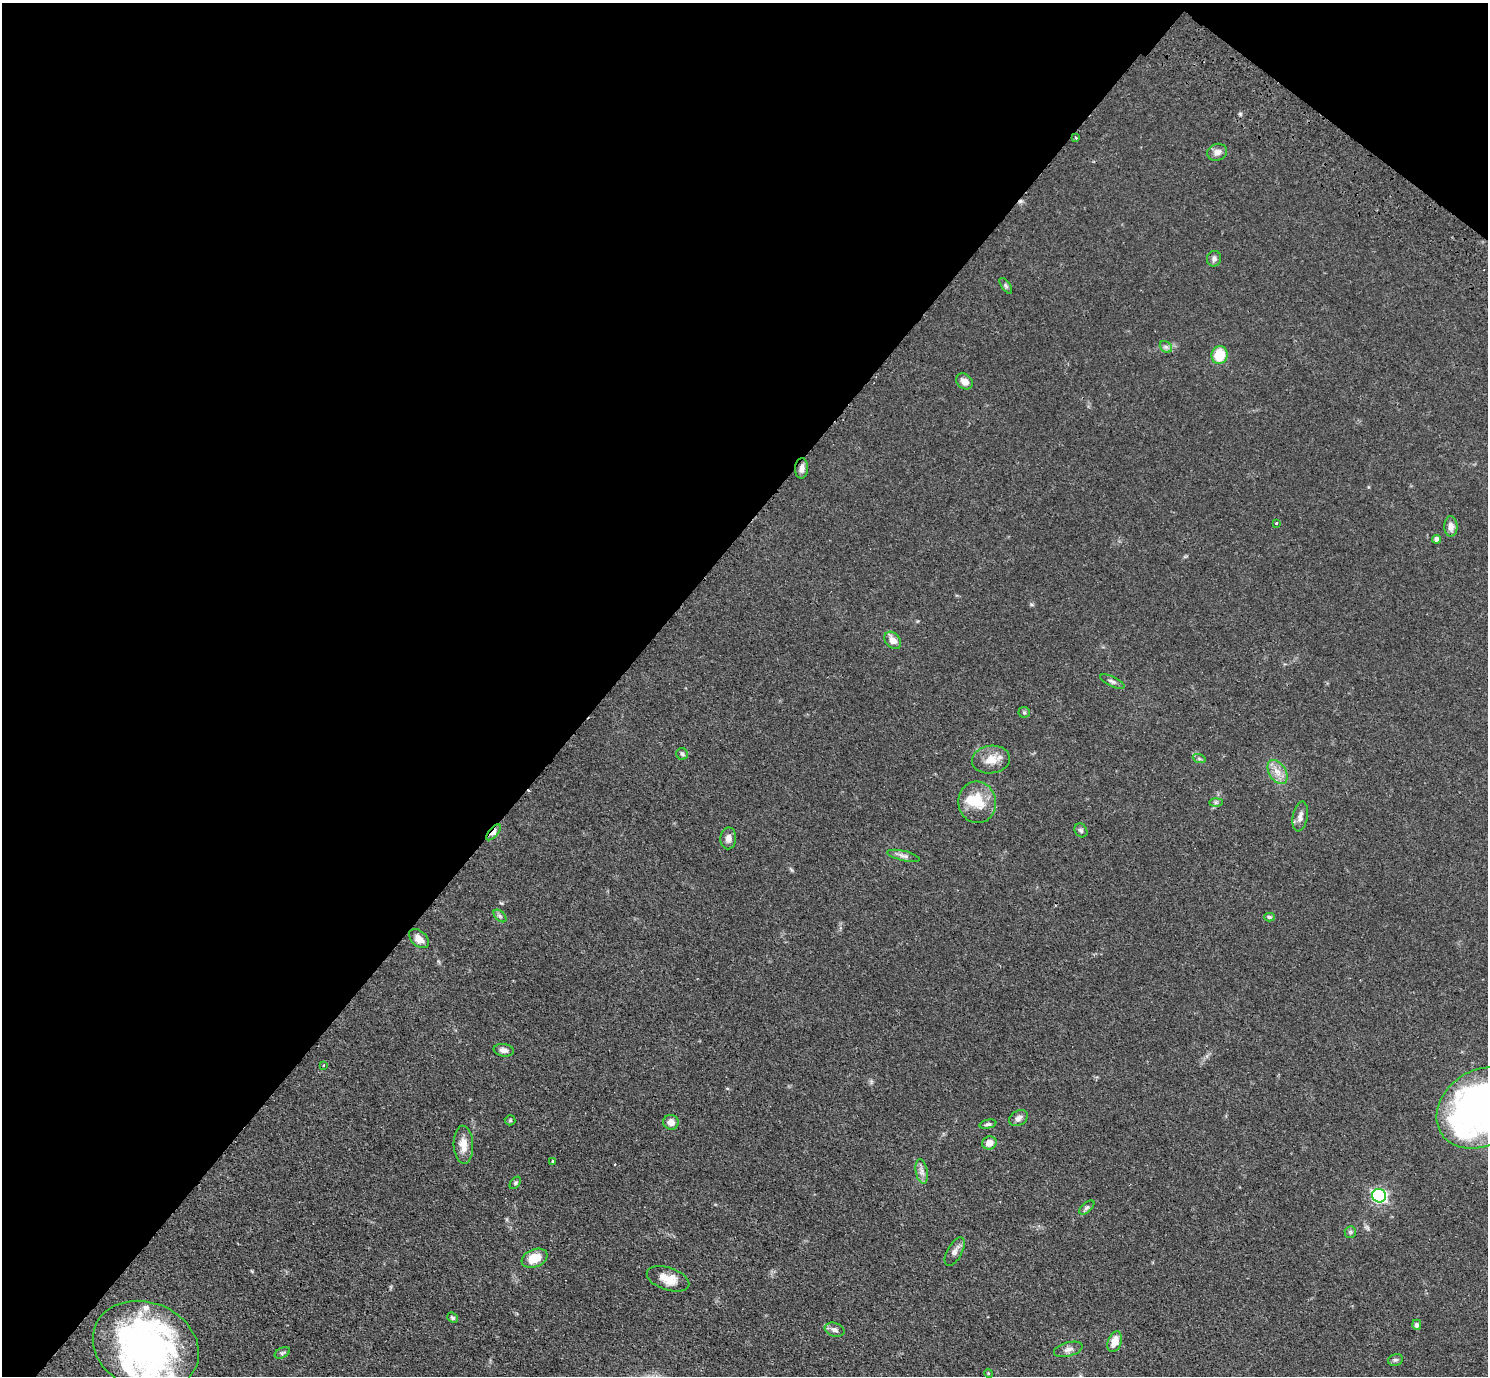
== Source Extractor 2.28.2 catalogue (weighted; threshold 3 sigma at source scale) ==
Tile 2 of 4 x 4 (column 2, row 1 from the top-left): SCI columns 1525-3010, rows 4466-5839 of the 6020 x 6043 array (HDU 1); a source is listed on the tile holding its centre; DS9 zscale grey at full resolution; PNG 1490 x 1378 px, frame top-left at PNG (2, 3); each listed source drawn as its Kron ellipse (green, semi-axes under 4 px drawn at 4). Shown black and unused: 43% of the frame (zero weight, under 3 of 4 exposures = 4% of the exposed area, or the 3 px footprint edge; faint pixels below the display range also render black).
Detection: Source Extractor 2.28.2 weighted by HDU 2 'WHT'; one run over the whole footprint, this tile lists its part. Background 0.059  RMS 0.0038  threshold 0.0173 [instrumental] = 3 sigma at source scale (4.5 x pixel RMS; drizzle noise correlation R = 1.50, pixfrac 1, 0.05/0.05 arcsec/px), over >= 5 px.
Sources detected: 62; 2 inside a brighter object's white glare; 3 cosmic-ray / hot-pixel residue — neither listed nor drawn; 2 inside a brighter listed object's ellipse — not listed separately; the other 55 listed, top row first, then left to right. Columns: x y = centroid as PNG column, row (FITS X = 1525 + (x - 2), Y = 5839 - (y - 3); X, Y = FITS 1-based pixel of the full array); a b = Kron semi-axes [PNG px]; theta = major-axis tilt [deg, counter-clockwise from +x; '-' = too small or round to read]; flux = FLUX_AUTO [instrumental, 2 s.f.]
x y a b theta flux
1075 138 3 3 - 0.49
1217 152 10 8 20 2.2
1214 259 8 7 - 1.2
1006 286 9 4 -55 0.78
1166 347 7 5 -44 0.92
1219 355 9 8 - 11
964 381 9 7 -41 2.9
802 468 10 6 87 1.9
1276 523 3 3 - 0.68
1451 526 10 6 -90 2.2
1437 539 4 4 - 1.5
893 640 10 7 -49 3.1
1112 681 13 5 -26 1.1
1024 712 5 5 - 0.6
682 754 6 5 - 0.74
1199 758 7 4 -20 0.64
991 760 19 14 8 5.6
1278 772 13 8 -58 3.5
977 802 21 19 -83 9.9
1216 802 7 4 1 0.69
1300 816 15 7 79 2.2
1081 830 7 6 - 0.89
493 832 10 4 48 5.6
728 838 11 8 88 2.2
903 856 17 5 -13 1.5
500 916 7 4 -45 0.84
1269 917 5 4 - 0.84
419 939 11 7 -43 3.3
504 1050 10 6 -9 1.9
323 1065 3 2 - 0.48
1480 1108 47 37 35 190
1018 1118 10 7 31 1.6
510 1120 5 5 - 0.51
671 1122 7 7 - 2.8
988 1124 8 4 11 0.79
989 1143 7 6 - 3.3
463 1145 19 10 -87 4.5
552 1161 3 3 - 0.82
922 1172 12 6 -79 1.8
515 1183 7 4 50 0.62
1379 1196 7 6 - 75
1087 1208 9 5 41 0.95
1350 1232 6 5 - 0.71
955 1252 15 7 61 2.2
534 1258 13 8 22 7.5
668 1279 22 11 -18 6.2
453 1318 6 4 -41 0.88
1417 1325 5 4 - 1.3
835 1330 10 6 -19 1.5
1115 1342 10 7 68 4.5
146 1346 54 43 -22 140
1068 1349 15 7 16 1.9
282 1353 8 5 30 0.79
1395 1360 8 5 13 0.8
988 1373 4 3 - 0.37
Overlapping masked pixels (flux is a lower limit): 1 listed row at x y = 493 832
Isophote crosses this tile's border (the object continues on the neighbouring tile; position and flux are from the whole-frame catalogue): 1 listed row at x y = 1480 1108